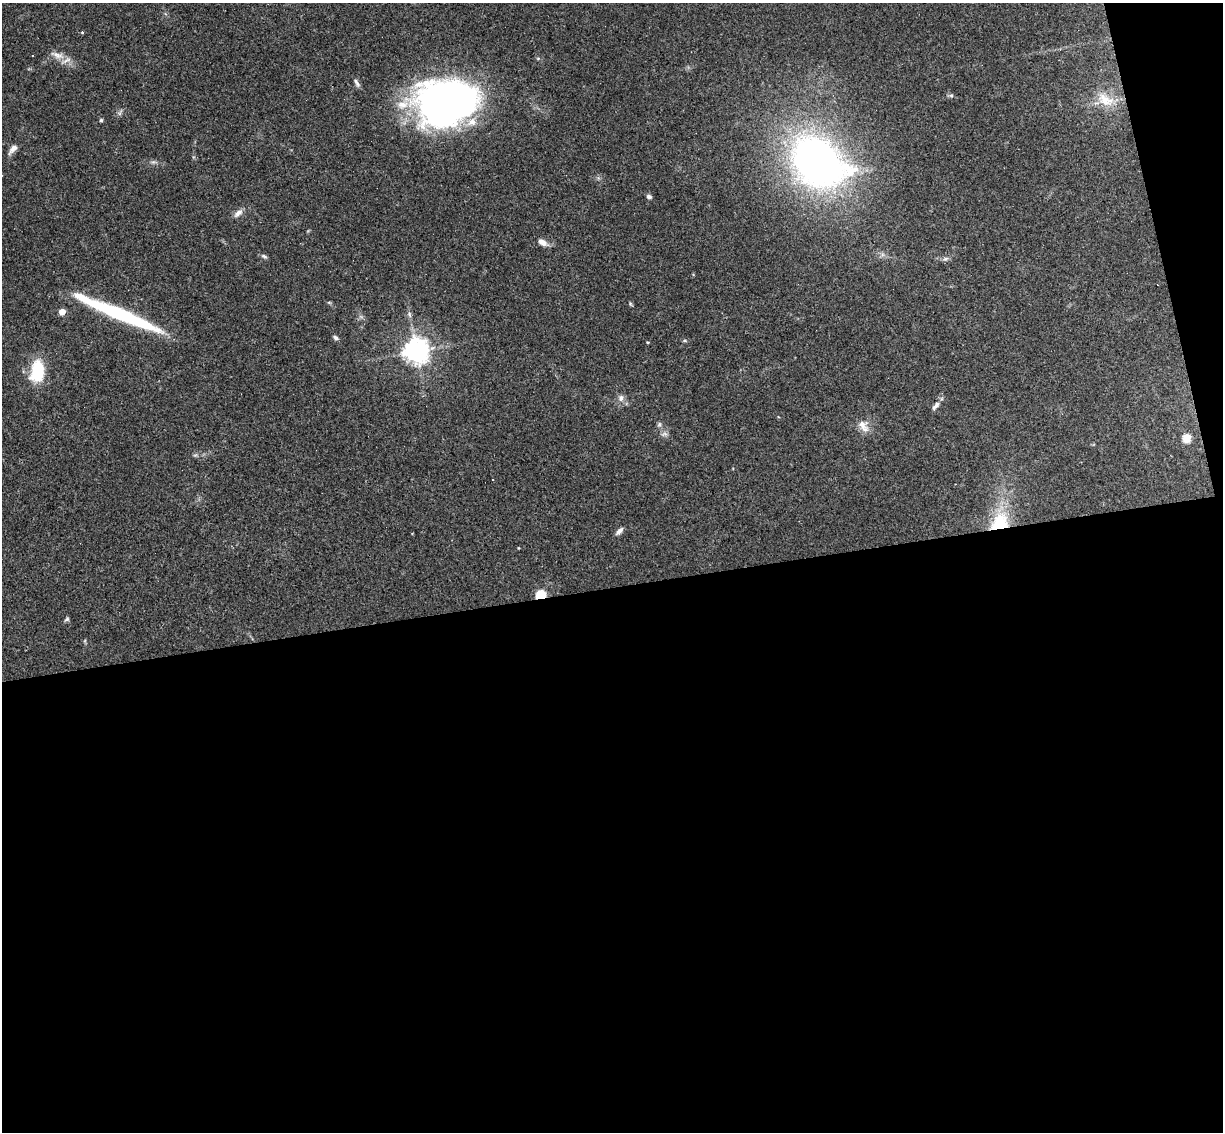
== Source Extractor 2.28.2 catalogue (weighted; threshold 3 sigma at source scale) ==
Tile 16 of 4 x 4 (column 4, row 4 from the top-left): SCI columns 3720-4940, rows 152-1281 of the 4999 x 4935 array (HDU 1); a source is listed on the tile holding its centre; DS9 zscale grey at full resolution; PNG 1225 x 1134 px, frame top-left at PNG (2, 3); no overlay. Shown black and unused: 50% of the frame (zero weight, under 3 of 4 exposures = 6% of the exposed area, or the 3 px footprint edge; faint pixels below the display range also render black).
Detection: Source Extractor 2.28.2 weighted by HDU 2 'WHT'; one run over the whole footprint, this tile lists its part. Background 0.163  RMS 0.0072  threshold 0.0322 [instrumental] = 3 sigma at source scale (4.5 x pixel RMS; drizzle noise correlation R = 1.50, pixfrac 1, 0.05/0.05 arcsec/px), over >= 5 px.
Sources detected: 37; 1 inside a brighter object's white glare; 1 cosmic-ray / hot-pixel residue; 1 long thin detection or spike segment (spike, bleed or trail) — not listed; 2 inside a brighter listed object's ellipse — not listed separately; the other 32 listed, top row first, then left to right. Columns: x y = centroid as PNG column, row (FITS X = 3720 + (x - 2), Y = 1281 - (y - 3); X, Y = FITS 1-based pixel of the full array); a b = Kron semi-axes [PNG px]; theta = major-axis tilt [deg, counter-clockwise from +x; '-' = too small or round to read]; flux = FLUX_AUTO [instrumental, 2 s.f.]
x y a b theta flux
82 32 3 3 - 0.95
58 55 18 8 -17 6.5
357 83 12 5 -61 2.2
951 95 6 4 0 1.2
1106 100 26 15 -28 16
446 101 50 38 9 410
101 120 5 4 - 0.99
13 149 14 6 49 3.9
817 162 54 39 -34 370
649 197 6 5 - 1.7
238 213 15 6 41 3.6
542 242 14 7 -32 4.3
264 256 8 4 -25 1.6
945 259 8 6 2 1.9
631 304 6 4 -70 0.87
62 312 5 4 - 11
409 314 8 5 -73 1.8
335 338 7 5 -45 1.7
647 342 4 3 - 0.68
416 351 8 7 - 700
37 371 25 15 82 27
621 398 10 8 90 3.4
936 406 14 6 50 3.1
778 417 4 3 - 0.6
659 424 7 5 61 1.4
863 426 19 11 -58 6.7
1187 438 5 5 - 27
492 479 2 2 - 0.7
999 523 27 20 45 34
619 531 11 5 46 2.7
541 595 5 4 - 51
67 619 6 5 - 1.2
Overlapping masked pixels (flux is a lower limit): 2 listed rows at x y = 999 523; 541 595